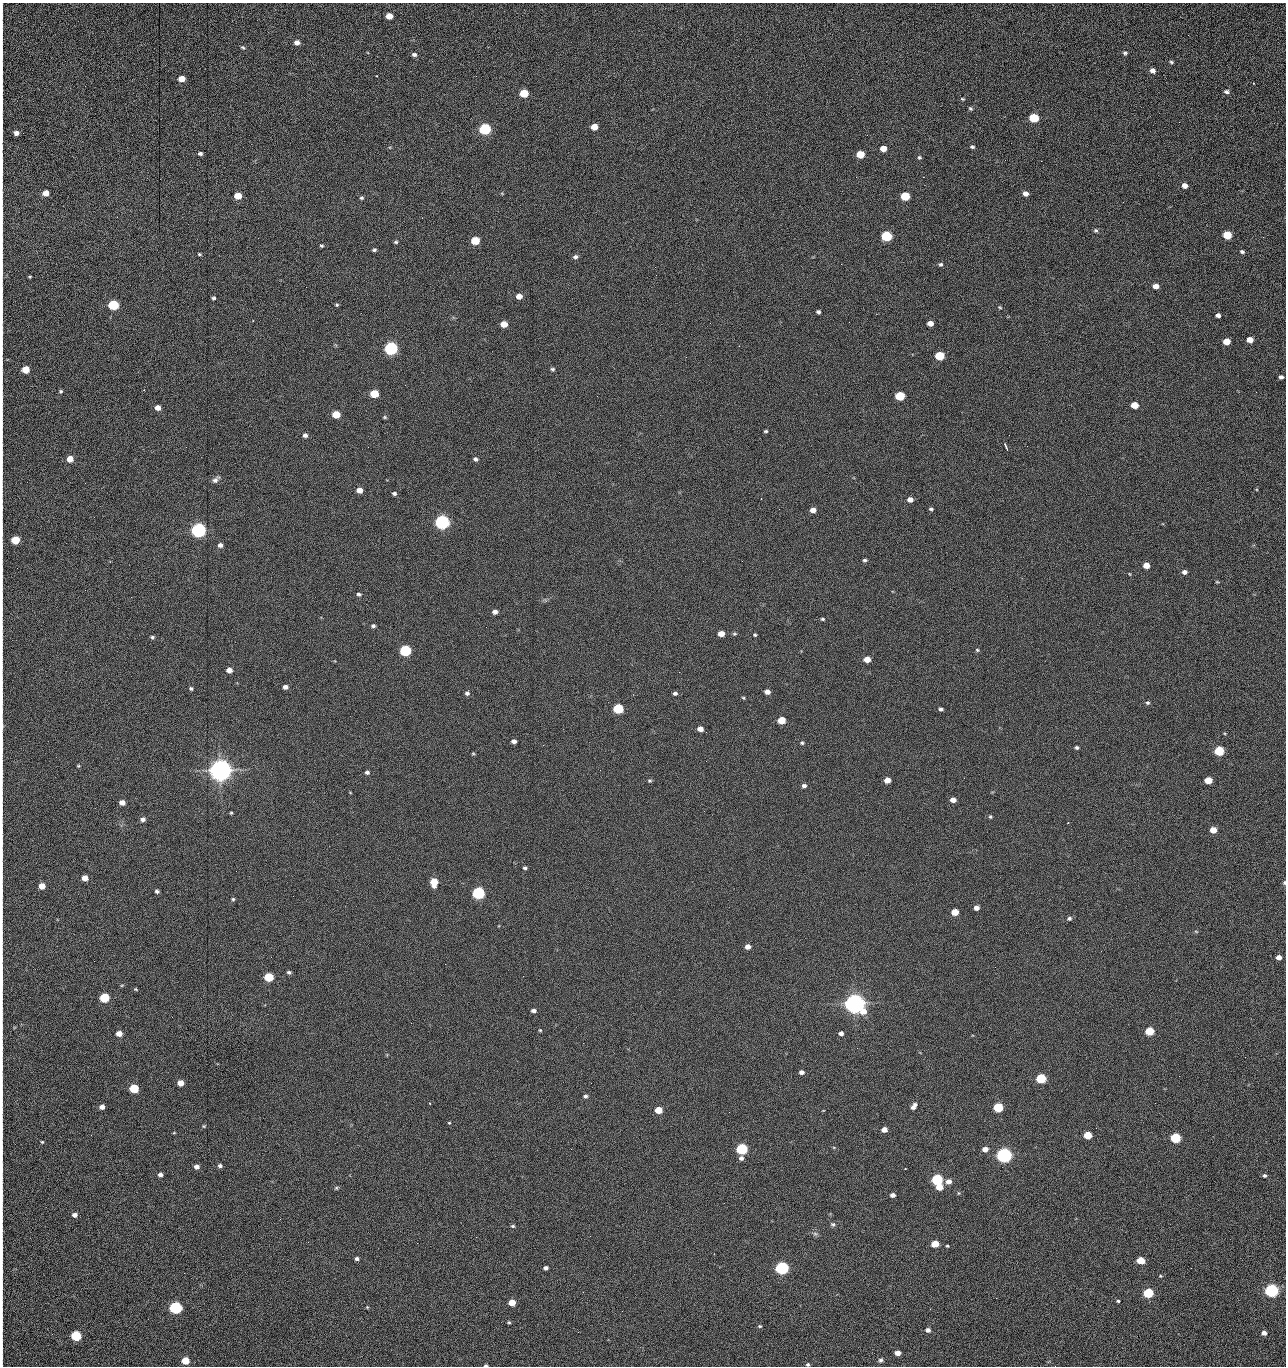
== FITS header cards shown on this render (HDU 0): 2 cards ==
NAXIS1  =                 1284 /fastest changing axis
NAXIS2  =                 1364 /next to fastest changing axis

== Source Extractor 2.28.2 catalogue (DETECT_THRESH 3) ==
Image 1284 x 1364 px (HDU 0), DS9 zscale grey, 1 PNG px = 1 image px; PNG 1288 x 1368 px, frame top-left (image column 1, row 1364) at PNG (2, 3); no overlay
Background 144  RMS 15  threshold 44.6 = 3 sigma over >= 5 px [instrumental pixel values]
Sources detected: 272; all 272 listed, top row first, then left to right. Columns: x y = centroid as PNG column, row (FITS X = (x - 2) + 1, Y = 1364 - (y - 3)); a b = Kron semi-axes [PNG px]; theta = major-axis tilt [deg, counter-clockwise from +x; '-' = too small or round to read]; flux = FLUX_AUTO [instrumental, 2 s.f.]
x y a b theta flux
2 14 17 2 90 2.4e+03
389 16 5 5 - 1.3e+04
1188 35 2 2 - 7.4e+02
297 43 6 5 - 5.2e+03
243 47 7 4 -46 1.6e+03
2 53 20 2 90 3.8e+03
1125 53 5 5 - 1.8e+03
414 54 6 4 -10 2.6e+03
1171 62 5 4 - 1.6e+03
1153 71 6 5 - 4.7e+03
377 76 2 2 - 6.1e+02
182 79 5 5 - 1.4e+04
1253 83 3 2 - 1.0e+03
1227 92 6 4 -13 2.4e+03
524 93 6 5 - 4.1e+04
962 99 5 4 - 1.1e+03
2 104 16 2 90 2.9e+03
970 108 5 4 - 1.5e+03
1034 118 6 5 - 6.0e+04
2 121 10 2 90 1.6e+03
1179 122 2 2 - 7.8e+02
594 127 5 5 - 1.4e+04
485 129 6 5 - 1.6e+05
16 133 5 4 - 4.7e+03
972 147 5 4 - 1.9e+03
883 148 5 5 - 1.2e+04
200 153 4 4 - 2.3e+03
860 154 6 5 - 2.8e+04
919 157 5 4 - 1.5e+03
1041 161 2 2 - 1.1e+03
2 163 19 2 90 3.5e+03
856 177 2 2 - 1.6e+03
923 177 2 2 - 1.1e+04
1185 185 5 5 - 6.3e+03
46 193 5 5 - 1.0e+04
1025 193 5 5 - 5.7e+03
238 196 5 5 - 2.0e+04
905 196 6 5 - 5.1e+04
361 198 5 4 - 1.5e+03
1123 202 2 2 - 5.2e+02
2 213 22 2 90 4.4e+03
1096 231 6 5 - 1.9e+03
1227 235 5 5 - 4.2e+04
886 236 6 5 - 1.0e+05
1263 237 2 2 - 7.4e+02
475 241 6 5 - 4.1e+04
396 242 5 4 - 1.4e+03
321 246 3 3 - 1.4e+03
2 247 15 2 90 2.8e+03
374 250 4 3 - 1.7e+03
1242 252 5 4 - 2.0e+03
199 254 4 3 - 1.2e+03
575 257 6 5 - 3.0e+03
841 264 2 2 - 1.8e+04
941 264 5 5 - 1.8e+03
2 266 13 2 90 2.3e+03
656 275 2 2 - 1.1e+03
30 277 3 3 - 1.0e+03
1156 286 5 4 - 7.4e+03
2 289 12 2 90 2.0e+03
519 296 5 4 - 9.1e+03
214 298 4 4 - 1.7e+03
113 305 6 5 - 1.0e+05
337 305 5 4 - 1.2e+03
1000 307 6 4 -22 1.2e+03
818 312 4 4 - 2.1e+03
1218 315 5 4 - 3.7e+03
710 323 2 2 - 2.2e+03
930 323 5 4 - 7.6e+03
504 324 5 5 - 1.5e+04
2 333 10 2 90 1.8e+03
1250 340 5 5 - 1.1e+04
1226 341 5 5 - 1.6e+04
391 348 6 5 - 3.0e+05
940 356 6 5 - 5.8e+04
25 369 5 5 - 2.5e+04
552 369 5 5 - 1.7e+03
1281 377 4 4 - 2.6e+03
144 390 2 2 - 6.6e+02
61 391 4 4 - 1.6e+03
1256 392 2 2 - 8.9e+02
374 394 5 5 - 3.7e+04
900 396 6 5 - 6.0e+04
2 401 20 2 90 3.8e+03
1134 405 5 5 - 1.8e+04
158 408 5 4 - 8.4e+03
336 415 5 5 - 2.9e+04
385 417 5 4 - 1.3e+03
766 431 4 3 - 1.4e+03
305 435 5 4 - 3.4e+03
1009 435 2 2 - 2.2e+03
186 447 2 2 - 1.9e+03
1006 447 8 2 -67 1.9e+03
2 453 9 2 90 1.3e+03
70 459 5 5 - 1.3e+04
475 459 5 4 - 2.5e+03
216 480 10 5 39 3.3e+03
85 483 2 2 - 6.1e+02
359 490 5 4 - 9.9e+03
394 493 5 4 - 2.2e+03
910 500 5 5 - 6.0e+03
931 509 5 3 - 1.6e+03
813 510 5 4 - 8.6e+03
442 522 6 5 - 5.0e+05
199 530 6 5 - 5.4e+05
2 533 11 2 90 1.9e+03
15 540 5 5 - 4.1e+04
220 545 5 5 - 3.8e+03
2 547 10 2 90 1.6e+03
865 560 5 4 - 2.0e+03
742 561 2 2 - 4.3e+02
1146 565 5 4 - 1.3e+04
2 569 11 2 90 1.9e+03
1184 572 5 4 - 3.9e+03
1130 574 5 3 - 7.9e+02
1217 582 6 3 -18 9.1e+02
359 594 6 4 -7 2.0e+03
495 612 5 4 - 4.4e+03
823 619 4 3 - 1.3e+03
373 626 5 4 - 2.1e+03
721 634 5 4 - 1.0e+04
734 634 6 4 0 1.4e+03
755 635 4 3 - 1.5e+03
152 637 5 4 - 1.7e+03
977 650 5 4 - 1.3e+03
405 651 6 5 - 1.6e+05
867 659 5 4 - 1.4e+04
229 670 5 4 - 7.2e+03
679 672 3 2 - 9.6e+02
285 687 5 4 - 4.3e+03
191 688 5 4 - 1.8e+03
767 692 5 4 - 6.0e+03
467 693 6 5 - 2.8e+03
675 693 5 4 - 2.4e+03
743 698 5 4 - 1.1e+03
1147 703 5 5 - 1.7e+03
618 709 6 5 - 9.1e+04
941 709 4 4 - 2.3e+03
781 720 5 5 - 2.7e+04
2 724 21 3 -88 4.3e+03
700 729 5 5 - 7.6e+03
514 741 5 4 - 4.3e+03
802 743 5 4 - 1.7e+03
543 745 3 2 - 2.2e+03
1077 747 4 4 - 2.0e+03
1219 751 5 5 - 7.7e+04
473 754 5 3 - 1.0e+03
706 761 2 2 - 1.5e+03
78 766 4 3 - 9.7e+02
220 770 7 7 - 1.7e+06
2 772 10 2 90 1.7e+03
367 772 5 4 - 2.5e+03
887 780 5 5 - 1.1e+04
1208 780 5 5 - 2.5e+04
650 781 5 4 - 1.3e+03
804 786 5 5 - 3.1e+03
953 800 5 4 - 7.7e+03
122 802 5 4 - 6.9e+03
231 813 4 3 - 1.1e+03
990 817 4 3 - 1.3e+03
143 819 5 5 - 4.0e+03
1213 830 5 5 - 1.5e+04
2 842 10 2 90 1.5e+03
525 868 5 4 - 1.9e+03
85 878 5 4 - 1.2e+04
434 882 6 5 - 2.7e+04
1284 883 5 4 - 1.5e+03
42 886 5 5 - 1.6e+04
157 891 4 4 - 2.1e+03
478 893 6 5 - 2.4e+05
233 899 5 4 - 1.5e+03
976 908 5 4 - 5.7e+03
955 912 5 5 - 1.9e+04
1069 918 6 5 - 2.2e+03
1196 931 6 3 -3 1.0e+03
748 947 5 4 - 6.1e+03
1279 957 4 4 - 6.9e+03
2 959 9 2 90 1.4e+03
289 972 5 4 - 2.1e+03
523 976 3 2 - 1.3e+03
269 977 5 5 - 6.1e+04
2 980 20 2 90 2.8e+03
122 985 6 3 18 9.7e+02
136 989 5 3 - 1.1e+03
104 998 5 5 - 7.6e+04
855 1004 7 6 - 1.4e+06
533 1011 5 4 - 4.1e+03
411 1023 2 2 - 3.4e+03
540 1030 5 4 - 1.1e+03
1149 1031 5 5 - 4.8e+04
841 1033 5 4 - 3.5e+03
119 1034 5 4 - 1.0e+04
857 1048 3 2 - 9.5e+02
1245 1057 2 2 - 1.2e+03
801 1072 5 4 - 3.4e+03
1179 1076 2 2 - 1.7e+03
1041 1078 6 5 - 8.8e+04
181 1083 5 5 - 1.2e+04
134 1088 5 5 - 6.5e+04
2 1093 10 2 90 1.6e+03
585 1096 5 4 - 2.1e+03
430 1103 3 2 - 7.5e+02
1155 1103 2 2 - 5.7e+02
914 1106 8 4 52 4.8e+03
102 1107 5 4 - 5.3e+03
998 1107 5 5 - 7.2e+04
658 1110 5 5 - 2.1e+04
729 1112 2 2 - 6.0e+02
449 1123 3 3 - 1.7e+03
204 1126 6 5 - 1.2e+03
884 1130 5 4 - 7.1e+03
174 1133 4 3 - 7.9e+02
91 1135 2 2 - 1.7e+03
1088 1135 5 5 - 3.2e+04
1175 1138 5 5 - 9.9e+04
42 1142 4 4 - 1.1e+03
2 1147 9 2 90 1.5e+03
571 1149 2 2 - 7.2e+02
742 1149 6 5 - 1.5e+05
985 1149 5 4 - 7.6e+03
1004 1155 6 5 - 6.3e+05
741 1158 5 5 - 3.2e+03
220 1166 5 4 - 2.5e+03
197 1167 5 5 - 4.6e+03
905 1169 3 2 - 7.2e+02
160 1175 4 4 - 3.6e+03
1264 1176 5 4 - 1.8e+03
937 1179 6 5 - 1.5e+05
948 1182 6 5 - 6.8e+03
939 1187 5 5 - 1.7e+04
336 1188 5 5 - 1.4e+03
959 1193 5 4 - 1.1e+03
893 1195 5 4 - 4.4e+03
2 1198 18 2 90 3.0e+03
74 1215 5 4 - 4.3e+03
280 1219 3 2 - 1.5e+03
833 1224 6 6 - 1.9e+03
513 1226 5 4 - 1.5e+03
815 1234 6 6 - 2.2e+03
476 1237 2 2 - 5.8e+03
2 1241 6 2 90 9.8e+02
308 1242 3 2 - 1.2e+03
417 1243 2 2 - 3.6e+03
935 1244 6 5 - 1.9e+04
947 1246 4 3 - 1.1e+03
357 1259 4 4 - 2.7e+03
1140 1260 5 5 - 2.6e+04
546 1268 4 4 - 3.1e+03
782 1268 6 5 - 3.1e+05
2 1272 15 2 90 2.8e+03
1160 1276 4 4 - 1.0e+03
1272 1290 6 5 - 3.7e+05
1148 1293 6 5 - 7.9e+04
996 1298 2 2 - 1.9e+03
1118 1301 4 3 - 1.4e+03
512 1302 5 5 - 1.8e+04
367 1307 5 4 - 8.8e+02
175 1308 6 5 - 2.4e+05
622 1311 2 2 - 5.2e+02
509 1322 5 3 - 1.2e+03
760 1326 6 4 -1 1.4e+03
928 1330 5 4 - 4.1e+03
578 1332 2 2 - 2.4e+03
1264 1333 5 4 - 4.9e+03
76 1336 5 5 - 9.3e+04
2 1348 18 2 90 2.9e+03
897 1353 5 4 - 6.9e+03
881 1360 7 6 - 2.5e+03
185 1361 5 5 - 3.0e+04
808 1364 5 5 - 1.6e+03
486 1365 4 2 - 1.5e+03
1055 1366 2 2 - 1.3e+03
At the frame edge (FLAGS 8, measured only in part): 30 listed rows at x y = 2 14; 2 53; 2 104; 2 121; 2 163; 2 213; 2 247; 2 266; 2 289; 2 333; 2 401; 2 453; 2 533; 2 547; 2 569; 2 724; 2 772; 2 842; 1284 883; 2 959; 2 980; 2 1093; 2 1147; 2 1198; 2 1241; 2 1272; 2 1348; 808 1364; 486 1365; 1055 1366

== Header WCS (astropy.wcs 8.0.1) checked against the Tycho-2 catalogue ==
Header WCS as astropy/WCSLIB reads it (CRVAL/CRPIX/CD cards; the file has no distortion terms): RA---TAN/DEC--TAN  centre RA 15:41:40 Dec +51:59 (235.42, +51.98 deg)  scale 1.26 arcsec/px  FOV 26.9' x 28.5'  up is +92 deg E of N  parity flipped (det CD > 0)
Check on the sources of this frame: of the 60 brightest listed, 11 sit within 2.0 arcsec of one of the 11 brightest Tycho-2 stars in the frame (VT <= 12.29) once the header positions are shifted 0.22 arcsec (0.09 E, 0.20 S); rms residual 0.99 arcsec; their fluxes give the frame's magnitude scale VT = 25.23 - 2.5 log10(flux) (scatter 0.22 mag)
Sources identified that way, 11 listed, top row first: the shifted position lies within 2.0 arcsec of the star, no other Tycho-2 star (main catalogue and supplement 1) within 4.0 arcsec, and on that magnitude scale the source's flux lands within +1.5 / -3 mag of the star's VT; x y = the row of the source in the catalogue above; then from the Tycho-2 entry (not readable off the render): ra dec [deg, ICRS J2000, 3 dp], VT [Tycho-2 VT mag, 2 dp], TYC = Tycho-2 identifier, HIP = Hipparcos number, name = IAU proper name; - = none
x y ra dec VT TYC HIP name
391 348 235.614 +52.064 11.61 3489-1132-1 - -
442 522 235.514 +52.049 11.19 3489-1407-1 - -
199 530 235.515 +52.133 11.12 3489-1380-1 - -
220 770 235.378 +52.130 9.31 3489-1322-1 76850 -
478 893 235.303 +52.042 11.52 3489-958-1 - -
855 1004 235.232 +51.912 9.59 3489-824-1 - -
1004 1155 235.143 +51.862 10.97 3489-1016-1 - -
937 1179 235.131 +51.886 12.29 3489-908-1 - -
782 1268 235.084 +51.941 11.45 3489-1346-1 - -
1272 1290 235.062 +51.771 11.53 3489-1453-1 - -
175 1308 235.075 +52.152 11.74 3489-912-1 - -